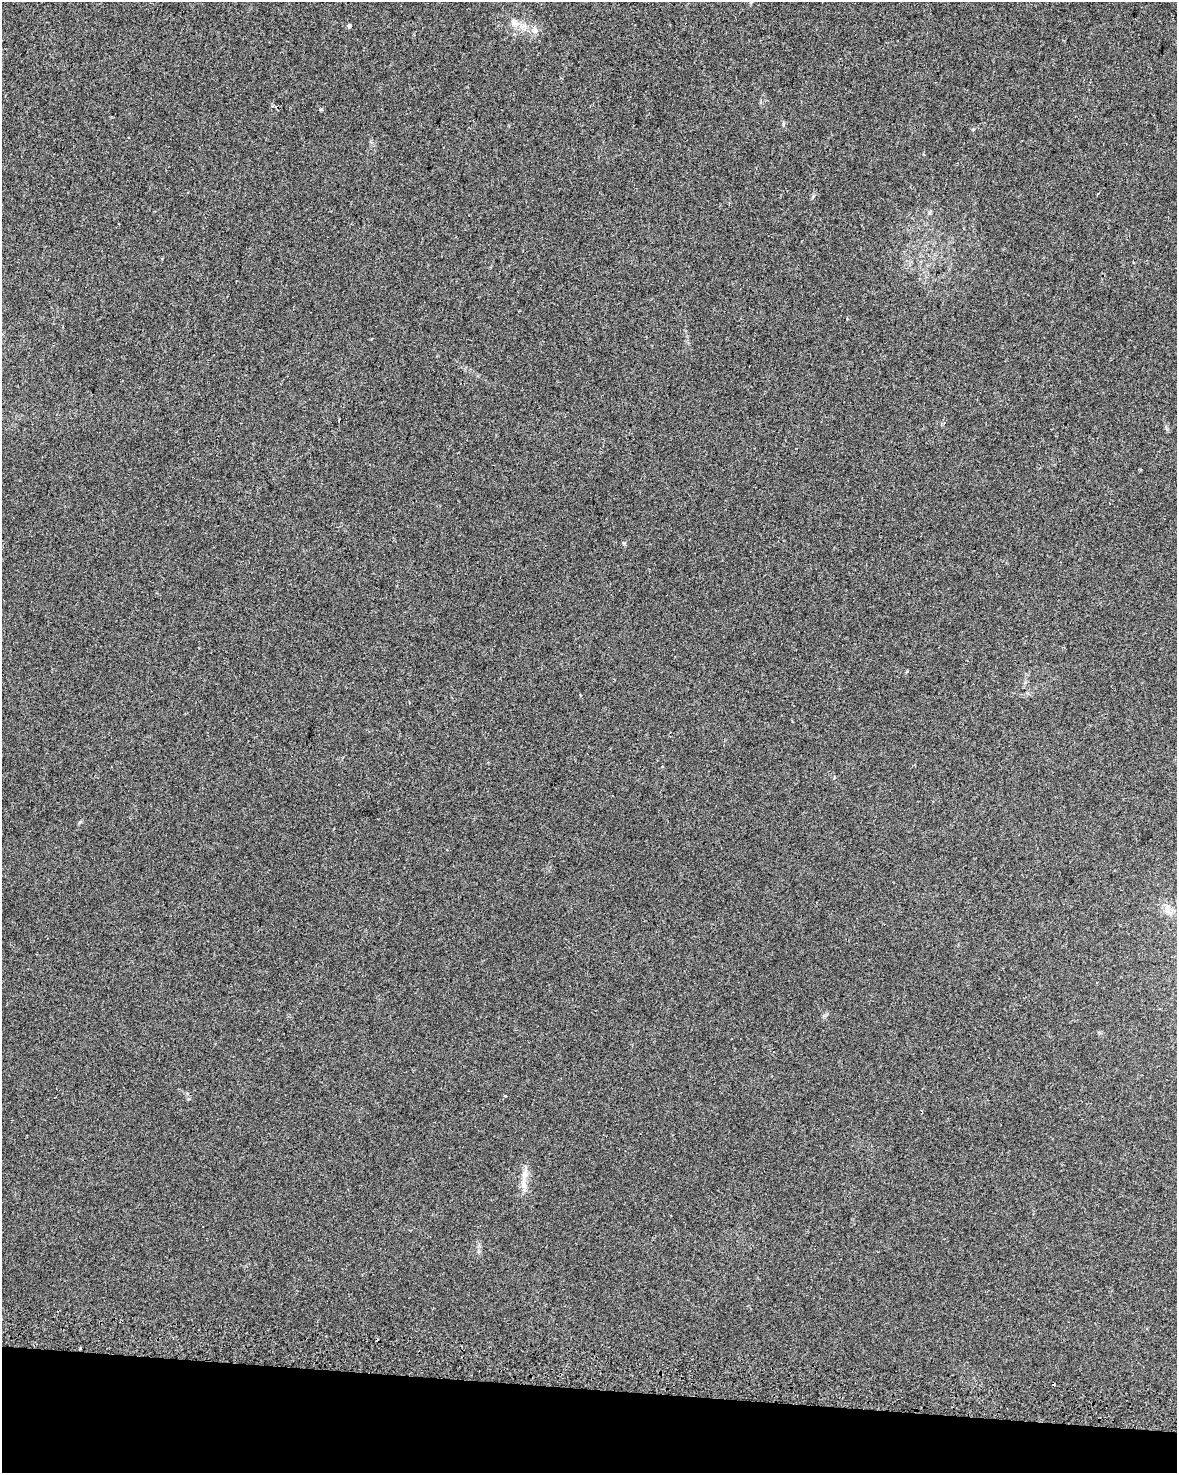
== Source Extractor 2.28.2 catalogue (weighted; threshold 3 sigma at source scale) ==
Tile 11 of 4 x 3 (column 3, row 3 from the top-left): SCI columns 2407-3581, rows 337-1807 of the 4803 x 5029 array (HDU 1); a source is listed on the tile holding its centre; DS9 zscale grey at full resolution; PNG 1179 x 1475 px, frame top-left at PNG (2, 2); no overlay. Shown black and unused: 6% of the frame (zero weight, under 2 of 3 exposures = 4% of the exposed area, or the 3 px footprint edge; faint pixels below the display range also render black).
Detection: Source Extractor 2.28.2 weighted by HDU 2 'WHT'; one run over the whole footprint, this tile lists its part. Background 0.0284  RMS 0.0049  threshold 0.0221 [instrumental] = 3 sigma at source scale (4.5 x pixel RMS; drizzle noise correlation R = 1.50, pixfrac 1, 0.0396/0.0396 arcsec/px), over >= 5 px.
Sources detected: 10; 2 cosmic-ray / hot-pixel residue — not listed; the other 8 listed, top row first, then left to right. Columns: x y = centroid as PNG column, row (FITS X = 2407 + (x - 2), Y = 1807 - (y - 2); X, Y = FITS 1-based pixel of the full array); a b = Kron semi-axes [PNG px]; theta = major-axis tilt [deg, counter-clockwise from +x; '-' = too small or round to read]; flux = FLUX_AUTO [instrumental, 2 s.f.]
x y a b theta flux
514 23 13 7 -81 2.6
349 26 4 4 - 2.4
535 30 10 8 -9 2.5
321 109 5 3 - 0.54
783 124 6 4 90 0.62
505 1096 3 3 - 0.68
523 1183 22 6 -89 4.5
80 1348 3 2 - 1
Overlapping masked pixels (flux is a lower limit): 1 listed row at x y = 80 1348